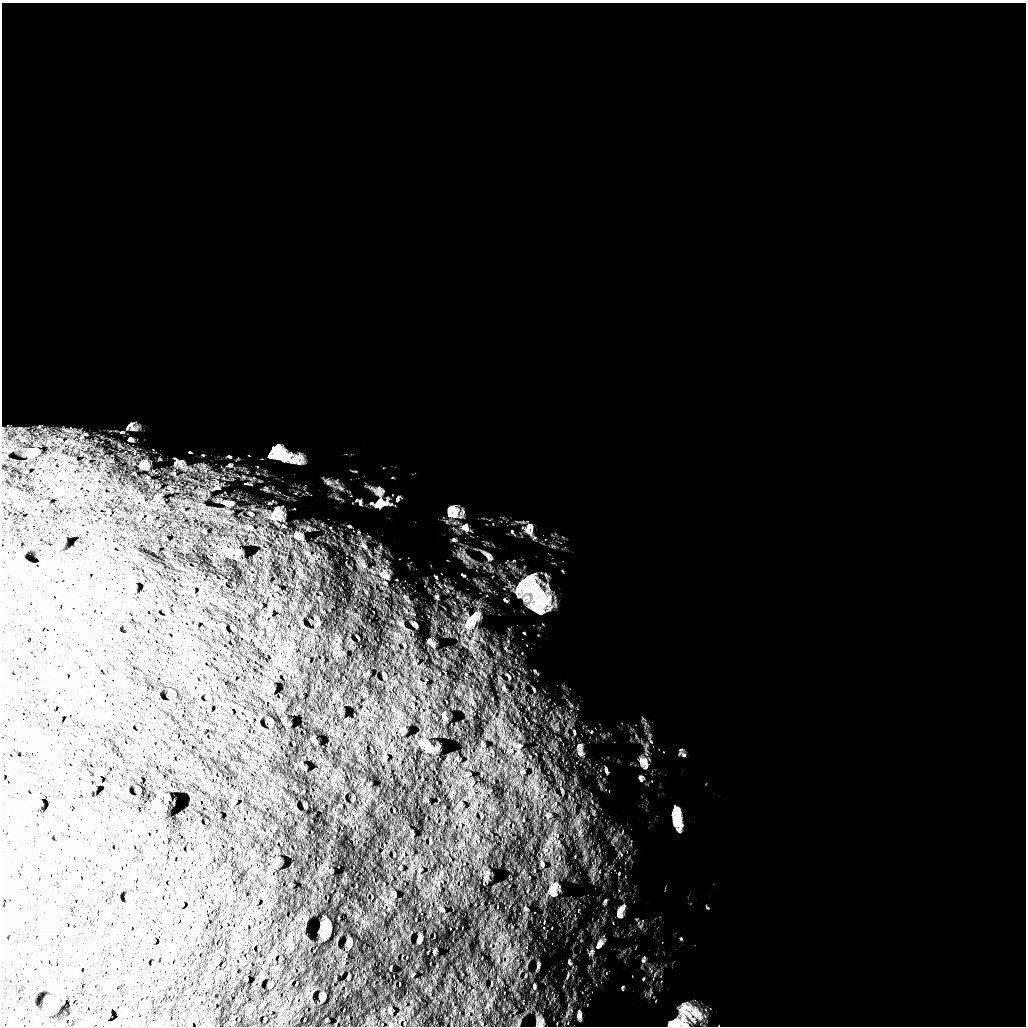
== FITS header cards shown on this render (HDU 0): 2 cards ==
NAXIS1  =                 1024 /
NAXIS2  =                 1024 /

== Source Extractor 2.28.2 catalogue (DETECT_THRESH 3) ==
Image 1024 x 1024 px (HDU 0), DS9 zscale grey, 1 PNG px = 1 image px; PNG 1028 x 1028 px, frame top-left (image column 1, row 1024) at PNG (2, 3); no overlay
Background 5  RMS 710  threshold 2140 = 3 sigma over >= 5 px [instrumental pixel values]
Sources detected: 108; all 108 listed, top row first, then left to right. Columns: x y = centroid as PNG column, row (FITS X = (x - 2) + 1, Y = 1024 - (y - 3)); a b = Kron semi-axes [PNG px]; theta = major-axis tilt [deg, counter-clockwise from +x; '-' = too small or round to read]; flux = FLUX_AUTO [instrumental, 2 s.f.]
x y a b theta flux
130 426 13 11 -44 2.8e+05
23 430 8 6 -17 1.7e+05
3 432 18 3 -88 1.6e+05
81 437 9 6 43 2.0e+05
59 440 18 11 11 8.2e+05
130 440 5 4 - 9.4e+04
35 451 18 11 -22 6.2e+05
190 452 3 2 - 3.7e+04
283 455 43 17 -18 1.9e+06
229 456 7 4 -21 7.0e+04
71 459 8 6 47 1.5e+05
180 463 11 8 -79 2.2e+05
143 465 9 6 0 2.9e+05
230 465 8 6 6 1.3e+05
147 477 3 2 - 4.4e+04
247 484 11 3 -4 7.8e+04
216 487 11 9 6 2.7e+05
155 497 6 2 57 4.6e+04
397 498 11 4 68 9.8e+04
228 503 17 9 -3 3.2e+05
269 503 6 4 23 5.2e+04
381 503 26 14 10 9.0e+05
275 512 25 14 44 8.0e+05
453 512 18 16 -79 8.1e+05
278 517 17 9 33 4.4e+05
283 526 7 4 -25 6.7e+04
350 526 4 3 - 4.7e+04
249 527 7 6 - 1.1e+05
465 527 13 10 -50 3.7e+05
529 529 16 11 86 4.3e+05
203 531 5 3 - 4.0e+04
300 537 11 10 - 2.9e+05
453 539 5 5 - 8.5e+04
364 546 12 7 -48 2.3e+05
229 553 18 13 63 4.1e+05
307 553 7 5 -42 1.2e+05
488 556 18 7 -47 2.6e+05
363 565 10 7 -64 2.4e+05
384 575 16 12 -51 6.0e+05
463 575 8 3 -25 6.2e+04
436 577 6 3 -46 5.0e+04
533 593 58 33 -53 4.5e+06
405 596 8 5 -71 1.1e+05
436 597 8 5 -35 8.7e+04
505 600 7 4 -35 7.7e+04
259 606 6 3 -53 4.2e+04
268 615 5 2 - 4.1e+04
472 620 37 16 50 1.8e+06
415 624 8 3 -46 8.5e+04
195 626 3 2 - 3.6e+04
473 641 9 6 -29 2.2e+05
431 642 8 4 -47 1.5e+05
505 648 6 5 - 9.0e+04
414 662 6 4 80 6.1e+04
508 676 14 4 -54 1.6e+05
504 688 14 6 -72 2.7e+05
269 689 12 4 82 1.1e+05
528 708 5 3 - 4.2e+04
341 711 9 3 -82 9.3e+04
444 716 7 3 -79 1.0e+05
284 721 7 3 -76 1.0e+05
574 732 6 3 -72 5.0e+04
591 732 4 3 - 3.3e+04
312 738 6 3 53 5.6e+04
425 744 14 8 -43 4.5e+05
482 744 4 3 - 6.9e+04
519 745 8 7 - 1.5e+05
580 749 10 8 54 2.5e+05
683 755 7 6 - 1.1e+05
384 757 7 4 -79 8.7e+04
457 759 5 2 - 3.3e+04
643 762 15 12 -67 4.7e+05
301 765 7 3 -73 7.4e+04
606 771 9 4 -73 9.8e+04
522 772 6 5 - 9.5e+04
641 778 8 6 -76 1.2e+05
155 804 7 6 - 2.0e+05
460 804 7 4 78 8.1e+04
548 815 7 5 -70 1.1e+05
677 818 22 8 -82 9.6e+05
557 835 5 3 - 4.4e+04
275 864 9 4 58 1.7e+05
542 864 7 4 -82 8.4e+04
400 868 3 2 - 4.5e+04
419 870 6 4 66 6.4e+04
485 878 6 5 - 8.6e+04
553 889 21 12 79 5.3e+05
394 893 5 4 - 6.2e+04
605 901 7 4 55 7.3e+04
526 909 6 4 -42 6.9e+04
620 911 18 9 69 4.3e+05
599 944 14 8 61 3.3e+05
434 951 5 3 - 7.3e+04
591 952 12 5 55 1.1e+05
643 960 9 5 69 9.4e+04
569 962 8 4 -57 7.4e+04
538 965 9 4 85 8.1e+04
391 968 4 2 - 4.3e+04
412 975 5 3 - 4.1e+04
534 986 6 4 -81 7.4e+04
622 987 6 2 76 4.5e+04
389 1010 9 5 78 1.0e+05
685 1010 28 18 -54 9.2e+05
696 1014 27 11 -46 6.7e+05
579 1015 9 5 87 1.7e+05
326 1020 3 2 - 4.6e+04
542 1021 11 5 48 1.4e+05
677 1023 34 14 10 9.4e+05
At the frame edge (FLAGS 8, measured only in part): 1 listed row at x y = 677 1023